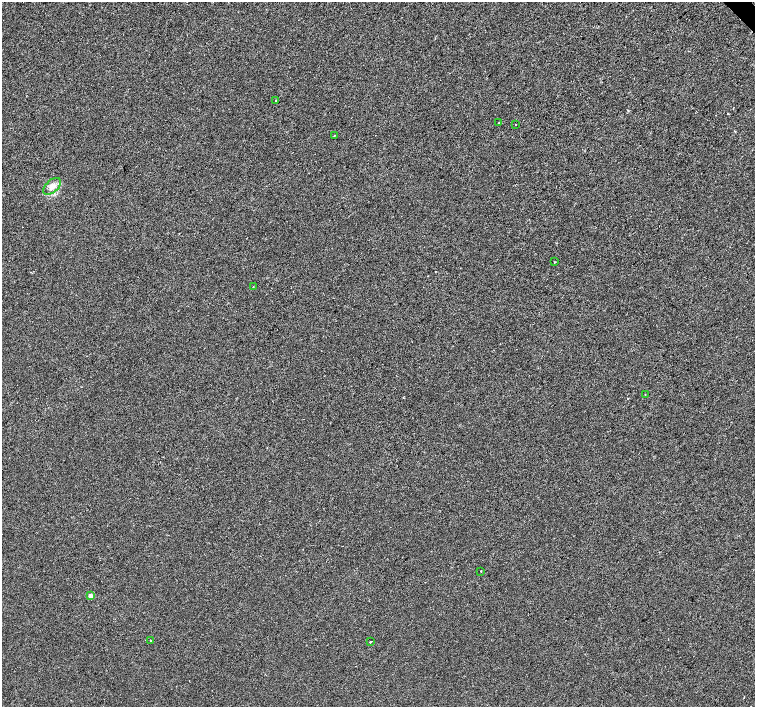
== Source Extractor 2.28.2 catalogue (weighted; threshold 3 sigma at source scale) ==
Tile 10 of 4 x 4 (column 2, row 3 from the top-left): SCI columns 1510-3015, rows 1628-3036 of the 6027 x 6009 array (HDU 1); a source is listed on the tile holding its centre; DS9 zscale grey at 2 x 2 block average (1 PNG px = mean of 2 x 2 image px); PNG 757 x 709 px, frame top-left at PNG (2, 2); each listed source drawn as its Kron ellipse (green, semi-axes under 4 px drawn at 4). Shown black and unused: <1% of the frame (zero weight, under 2 of 3 exposures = <1% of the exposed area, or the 3 px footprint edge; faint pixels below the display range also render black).
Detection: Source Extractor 2.28.2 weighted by HDU 2 'WHT'; one run over the whole footprint, this tile lists its part. Background -5.07e-04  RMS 0.0041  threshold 0.0186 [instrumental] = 3 sigma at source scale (4.5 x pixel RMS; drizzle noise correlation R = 1.50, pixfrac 1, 0.0396/0.0396 arcsec/px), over >= 5 px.
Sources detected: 13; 1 inside a brighter listed object's ellipse — not listed separately; the other 12 listed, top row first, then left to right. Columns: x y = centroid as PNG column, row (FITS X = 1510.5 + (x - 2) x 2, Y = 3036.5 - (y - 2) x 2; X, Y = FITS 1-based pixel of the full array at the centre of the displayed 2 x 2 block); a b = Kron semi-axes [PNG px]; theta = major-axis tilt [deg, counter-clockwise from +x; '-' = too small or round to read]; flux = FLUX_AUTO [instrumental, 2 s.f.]
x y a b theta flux
276 100 2 2 - 0.44
499 123 2 2 - 0.42
515 125 2 2 - 0.99
334 136 2 2 - 0.49
52 186 10 6 41 6.3
555 262 2 2 - 0.83
253 287 2 2 - 0.41
645 395 2 2 - 0.42
481 571 2 2 - 1
90 596 2 2 - 11
151 640 2 2 - 0.65
371 642 2 2 - 4.1
Diffuse or blended objects may show on this block-average render without a row.